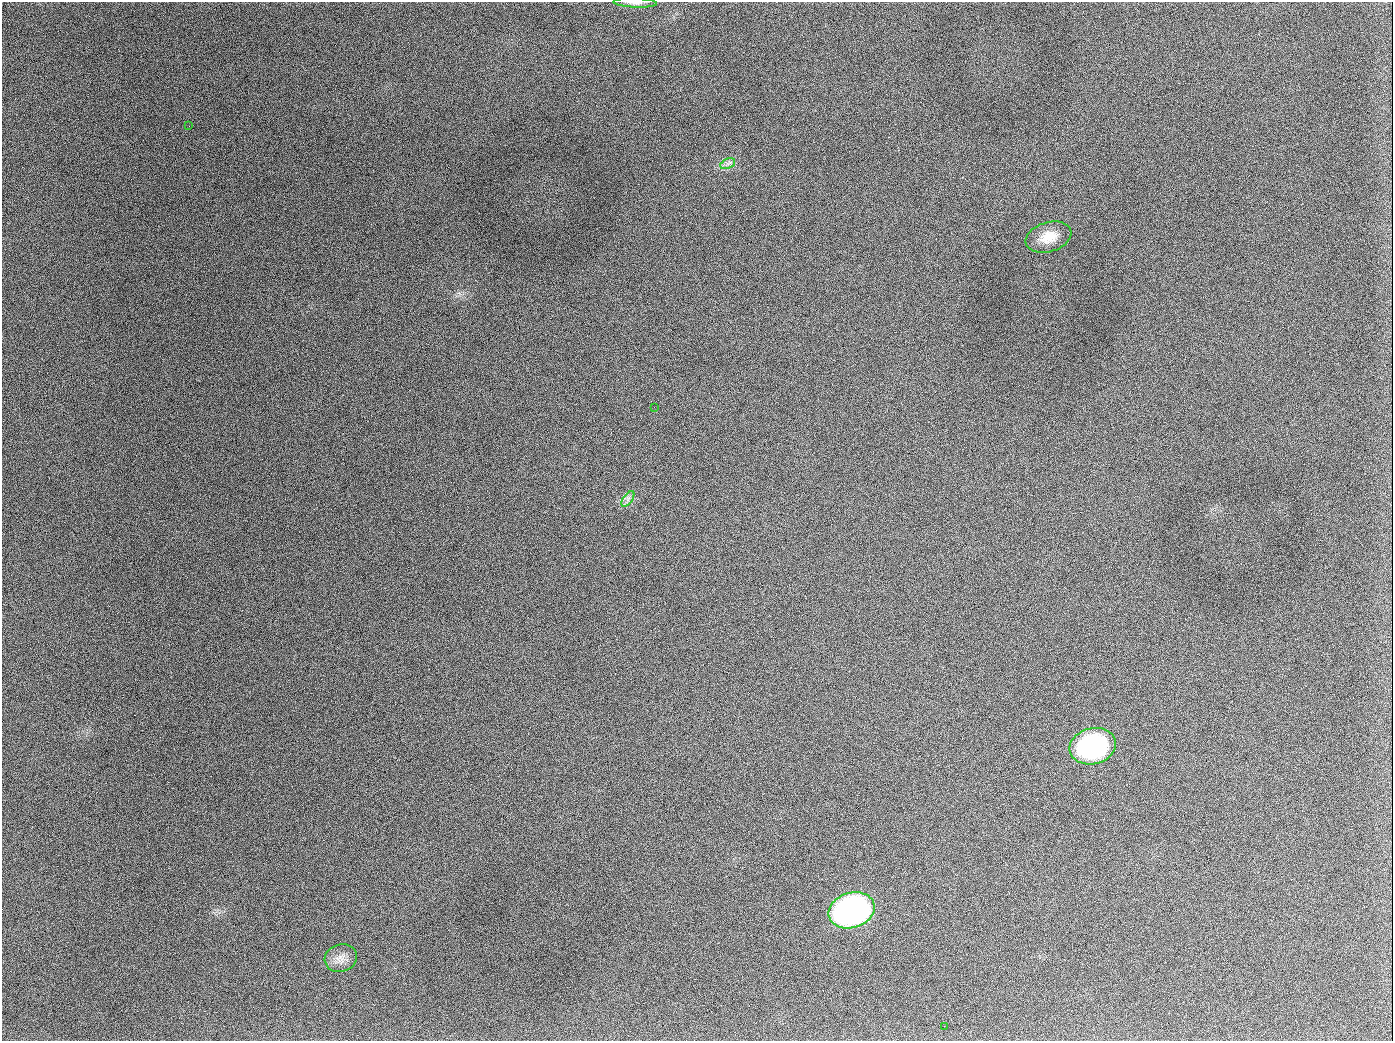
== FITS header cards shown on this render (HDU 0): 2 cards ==
NAXIS1  =                 1391
NAXIS2  =                 1039

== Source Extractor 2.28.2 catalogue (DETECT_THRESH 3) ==
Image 1391 x 1039 px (HDU 0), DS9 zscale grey, 1 PNG px = 1 image px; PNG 1395 x 1043 px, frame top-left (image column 1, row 1039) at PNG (2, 2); each listed source drawn as its Kron ellipse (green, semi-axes under 4 px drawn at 4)
Background 2610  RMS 94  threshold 283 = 3 sigma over >= 5 px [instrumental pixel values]
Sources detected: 10; all 10 listed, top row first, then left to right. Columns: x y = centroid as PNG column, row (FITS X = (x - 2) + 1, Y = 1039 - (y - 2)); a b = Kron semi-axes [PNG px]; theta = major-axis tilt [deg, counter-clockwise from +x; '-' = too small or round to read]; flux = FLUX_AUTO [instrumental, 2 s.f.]
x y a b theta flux
635 3 22 4 -2 3.0e+04
189 126 2 2 - 5.1e+03
728 164 8 5 25 2.0e+04
1048 237 23 14 17 1.2e+05
654 407 2 2 - 3.2e+03
628 499 9 4 54 2.3e+04
1093 746 23 18 15 1.0e+06
852 910 23 17 18 2.4e+06
341 958 16 13 17 6.4e+04
944 1026 2 2 - 3.7e+03
At the frame edge (FLAGS 8, measured only in part): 1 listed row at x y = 635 3